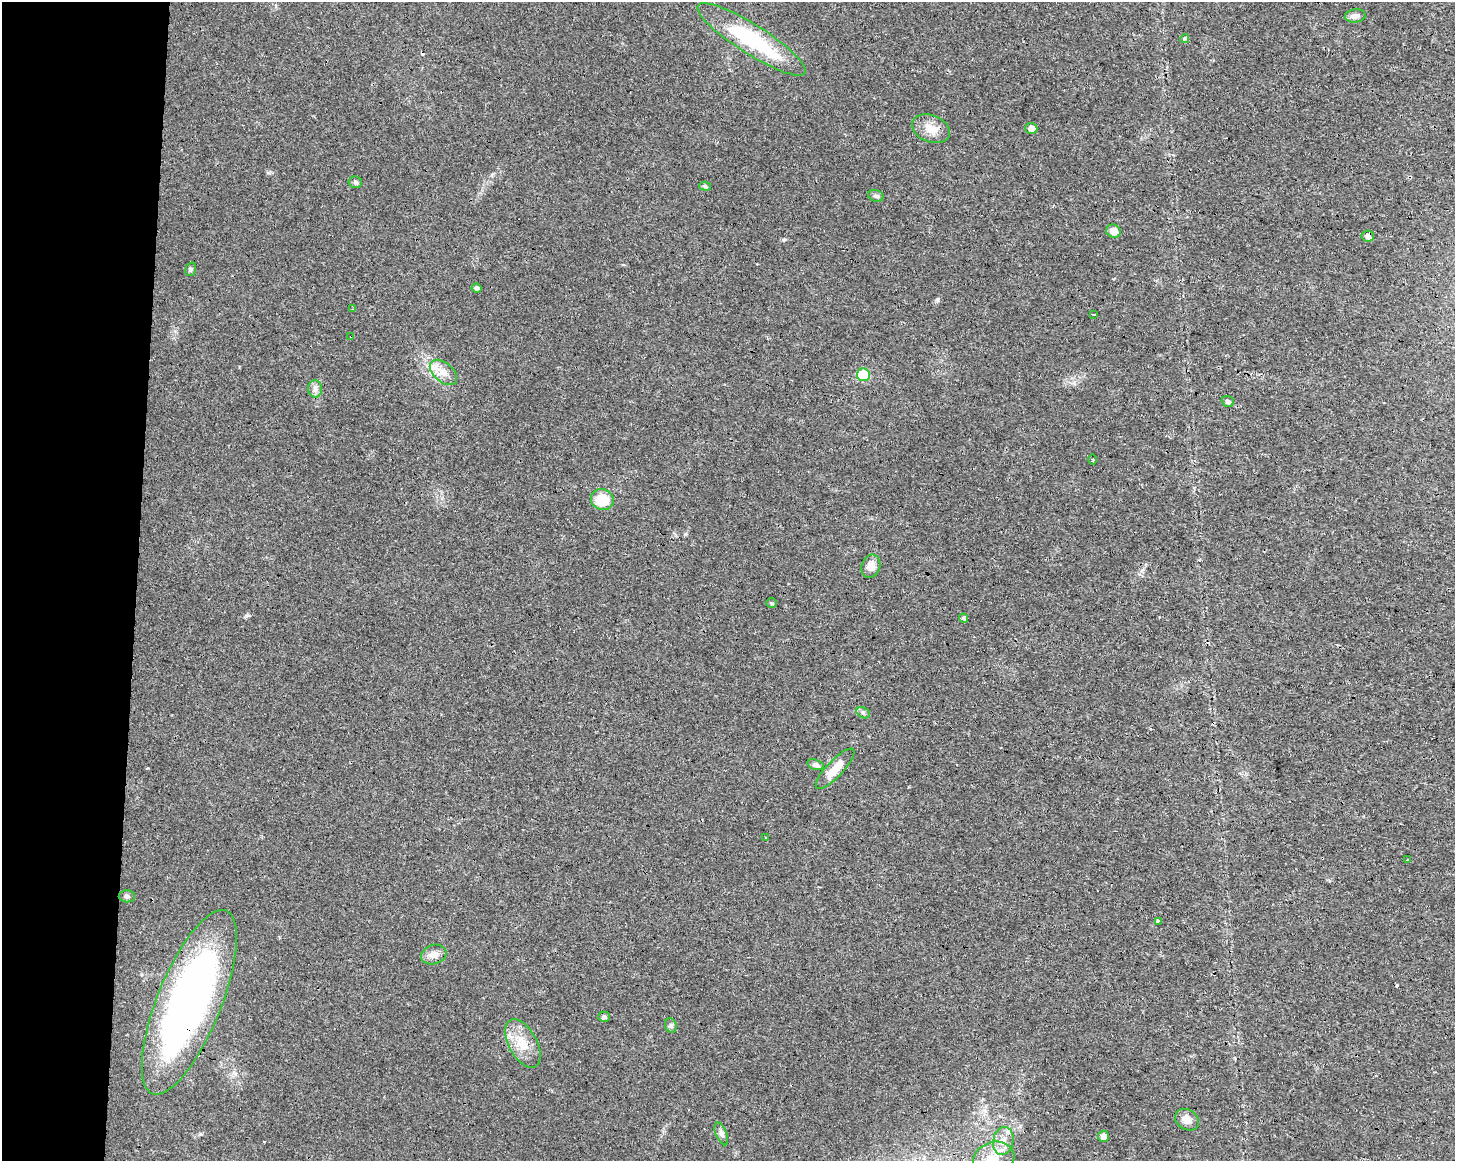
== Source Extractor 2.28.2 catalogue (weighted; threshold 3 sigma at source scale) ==
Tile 4 of 3 x 4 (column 1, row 2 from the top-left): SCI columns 282-1734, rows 2318-3476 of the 4865 x 4639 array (HDU 1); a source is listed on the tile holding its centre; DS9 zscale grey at full resolution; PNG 1457 x 1163 px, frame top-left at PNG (2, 2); each listed source drawn as its Kron ellipse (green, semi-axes under 4 px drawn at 4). Shown black and unused: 9% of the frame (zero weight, under 3 of 4 exposures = <1% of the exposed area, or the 3 px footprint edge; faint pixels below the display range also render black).
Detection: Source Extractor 2.28.2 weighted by HDU 2 'WHT'; one run over the whole footprint, this tile lists its part. Background 0.0168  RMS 0.0031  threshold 0.0137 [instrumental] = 3 sigma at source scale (4.5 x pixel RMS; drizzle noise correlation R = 1.50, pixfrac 1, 0.0396/0.0396 arcsec/px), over >= 5 px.
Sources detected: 45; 3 cosmic-ray / hot-pixel residue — neither listed nor drawn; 1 inside a brighter listed object's ellipse — not listed separately; the other 41 listed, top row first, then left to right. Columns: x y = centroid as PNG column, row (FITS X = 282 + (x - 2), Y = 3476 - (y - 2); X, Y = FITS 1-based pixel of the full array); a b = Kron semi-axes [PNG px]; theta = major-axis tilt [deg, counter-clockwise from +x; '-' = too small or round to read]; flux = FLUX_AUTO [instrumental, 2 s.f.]
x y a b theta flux
1355 16 10 6 5 1.5
752 39 63 14 -33 27
1185 39 4 3 - 0.81
1031 128 6 5 - 1.6
931 129 20 13 -22 4
355 182 7 6 - 0.59
705 186 6 4 -16 0.56
876 196 8 5 -17 0.83
1113 231 7 6 - 2.5
1368 236 6 5 - 1.3
191 269 7 5 74 0.51
477 288 5 4 - 0.81
353 309 3 3 - 0.28
1093 314 4 2 - 0.77
351 336 2 2 - 0.37
443 372 16 9 -41 3.2
863 375 6 6 - 13
315 389 9 7 -89 1.2
1228 401 6 5 - 0.71
1093 459 5 2 - 0.35
602 500 11 10 - 8.3
871 566 12 9 71 2.6
771 603 5 5 - 0.42
964 618 4 4 - 0.81
863 713 7 5 -31 0.63
816 765 9 5 -18 0.82
835 769 27 8 47 4.8
766 838 3 3 - 1.3
1407 859 3 3 - 0.32
127 896 8 6 -2 0.77
1158 921 3 3 - 2.8
434 955 13 9 17 2.3
189 1002 99 32 68 150
604 1017 6 5 - 0.74
671 1025 7 5 -70 0.66
523 1043 26 14 -62 6.6
1187 1120 13 10 -33 2.5
721 1134 12 5 -68 1.1
1103 1136 6 5 - 1.6
1003 1141 14 10 79 3.1
994 1159 21 17 19 6.6
Overlapping masked pixels (flux is a lower limit): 3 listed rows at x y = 1368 236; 351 336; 189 1002
Isophote crosses this tile's border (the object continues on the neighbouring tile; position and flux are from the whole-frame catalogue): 1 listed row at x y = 994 1159
Unlisted compact peaks at least as high as the median listed source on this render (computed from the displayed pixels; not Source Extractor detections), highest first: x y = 938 299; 783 240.